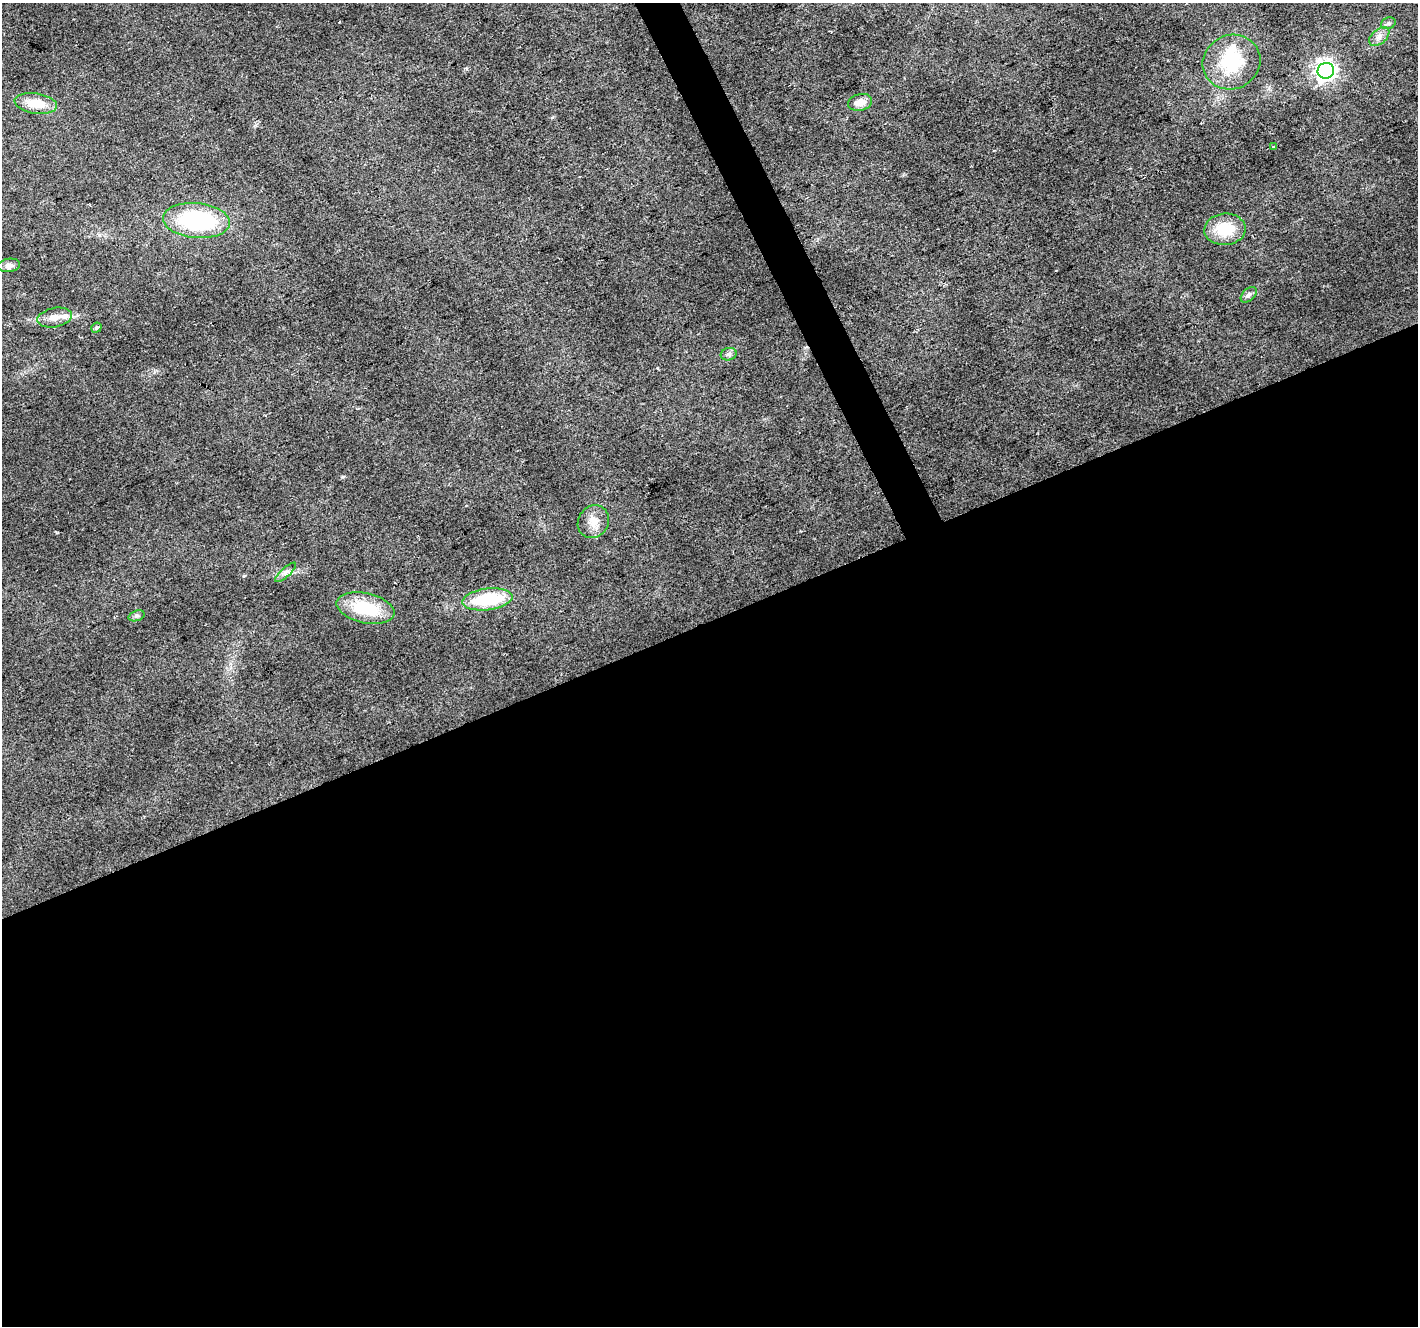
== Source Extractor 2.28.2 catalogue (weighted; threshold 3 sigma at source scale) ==
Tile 15 of 4 x 4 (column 3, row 4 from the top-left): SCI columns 2837-4252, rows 148-1471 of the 5669 x 5532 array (HDU 1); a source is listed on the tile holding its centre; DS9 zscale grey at full resolution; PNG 1420 x 1328 px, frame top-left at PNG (2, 3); each listed source drawn as its Kron ellipse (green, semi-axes under 4 px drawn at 4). Shown black and unused: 55% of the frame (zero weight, under 2 of 3 exposures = <1% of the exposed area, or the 3 px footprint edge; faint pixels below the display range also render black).
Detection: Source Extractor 2.28.2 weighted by HDU 2 'WHT'; one run over the whole footprint, this tile lists its part. Background 0.0315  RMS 0.0071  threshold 0.0318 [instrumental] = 3 sigma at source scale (4.5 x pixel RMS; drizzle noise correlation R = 1.50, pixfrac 1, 0.0396/0.0396 arcsec/px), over >= 5 px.
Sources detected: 21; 1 inside a brighter object's white glare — neither listed nor drawn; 1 inside a brighter listed object's ellipse — not listed separately; the other 19 listed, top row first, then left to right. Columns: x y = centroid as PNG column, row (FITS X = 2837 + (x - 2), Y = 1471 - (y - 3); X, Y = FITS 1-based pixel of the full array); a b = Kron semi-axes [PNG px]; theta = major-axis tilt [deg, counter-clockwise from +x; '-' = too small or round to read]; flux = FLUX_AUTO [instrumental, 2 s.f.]
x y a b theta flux
1388 23 7 5 20 1.7
1379 37 12 7 39 4
1231 62 29 27 26 41
1326 71 8 8 - 390
860 102 12 8 13 6.3
36 103 21 10 -9 15
1273 147 4 3 - 0.68
196 220 33 17 -5 70
1225 229 21 15 4 23
9 265 11 6 8 3.2
1249 295 9 5 44 2.1
55 318 17 9 12 6.3
96 328 5 4 - 1.3
729 354 8 6 16 2.1
593 522 17 15 57 8.8
286 572 14 4 42 2.9
487 599 25 10 7 40
366 608 29 15 -12 32
137 616 8 5 19 1.6
Unlisted compact peaks at least as high as the median listed source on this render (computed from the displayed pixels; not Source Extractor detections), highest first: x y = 244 576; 343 477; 552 117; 657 368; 256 125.